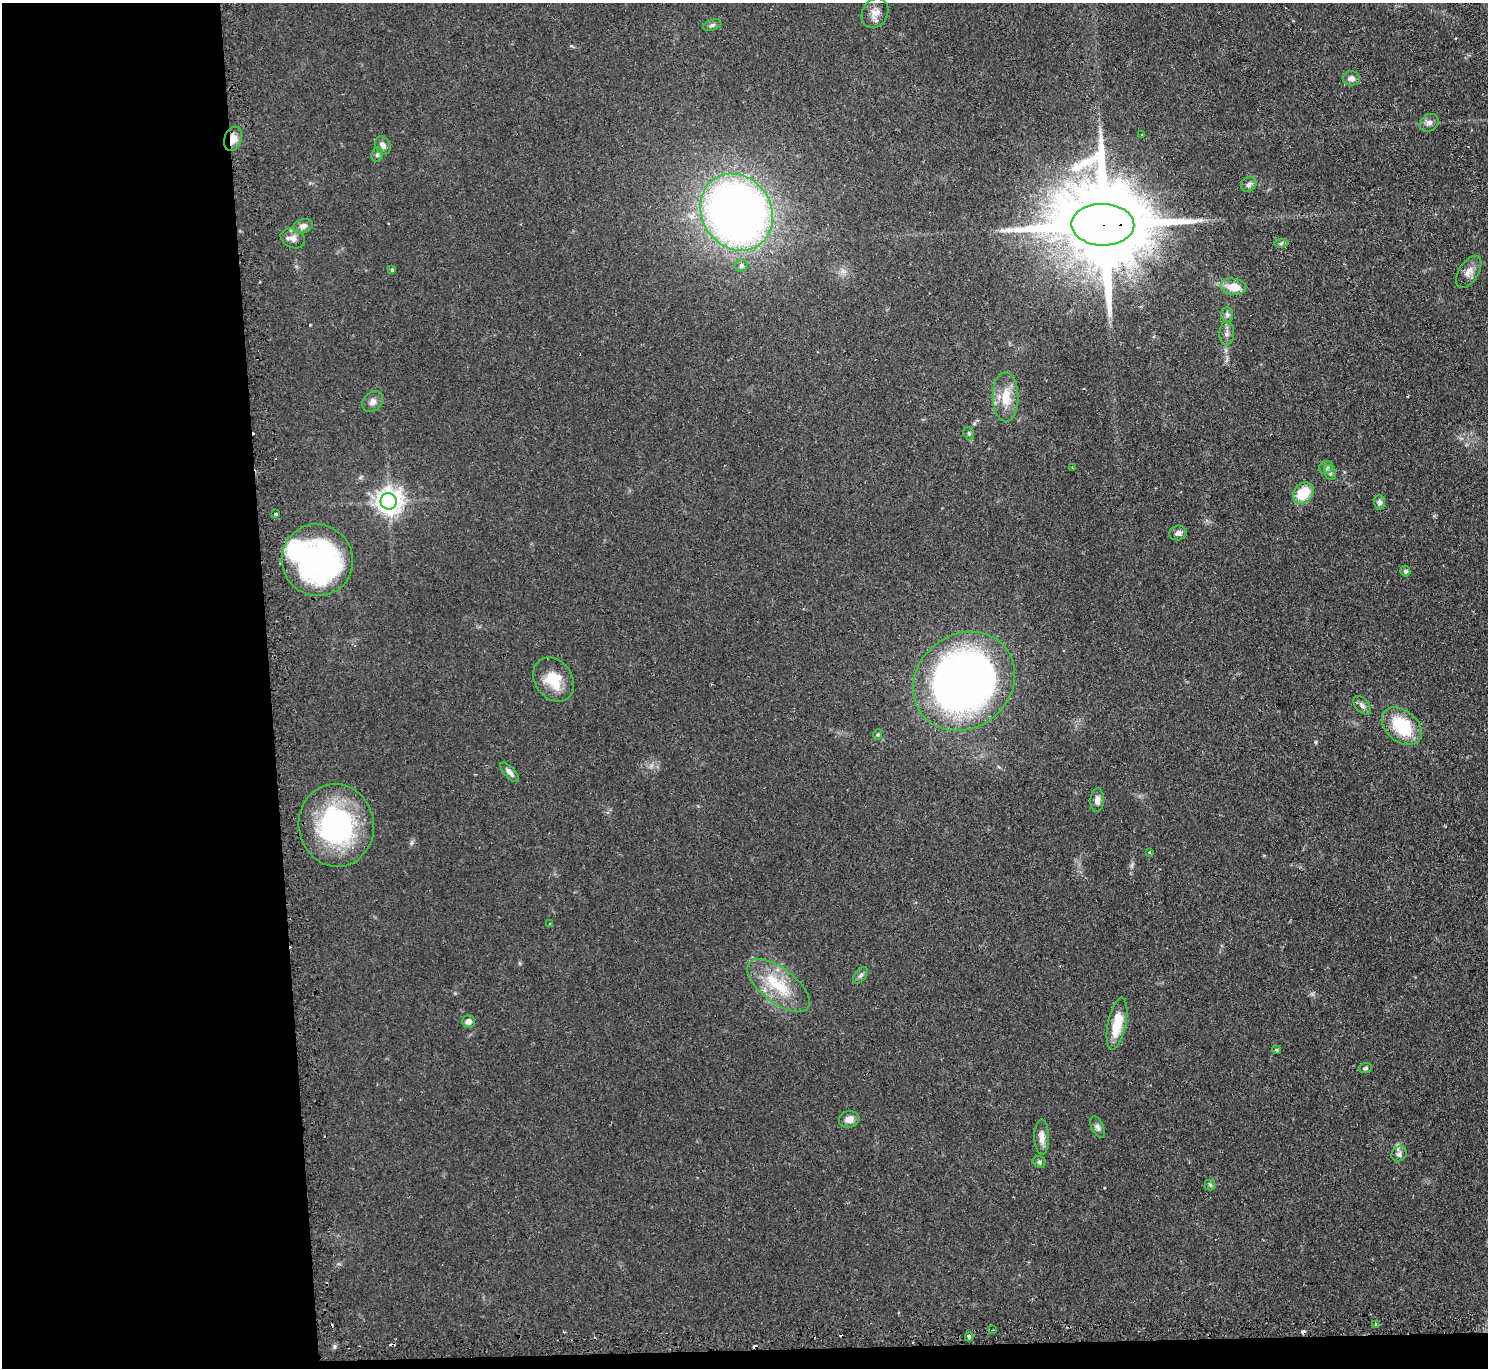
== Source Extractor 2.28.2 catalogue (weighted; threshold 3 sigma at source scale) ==
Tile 7 of 3 x 3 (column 1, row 3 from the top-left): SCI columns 27-1512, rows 145-1510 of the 4510 x 4473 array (HDU 1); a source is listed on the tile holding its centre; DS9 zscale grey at full resolution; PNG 1490 x 1370 px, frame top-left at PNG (2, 3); each listed source drawn as its Kron ellipse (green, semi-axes under 4 px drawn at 4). Shown black and unused: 19% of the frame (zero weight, under 2 of 3 exposures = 4% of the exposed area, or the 3 px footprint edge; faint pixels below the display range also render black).
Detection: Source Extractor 2.28.2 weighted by HDU 2 'WHT'; one run over the whole footprint, this tile lists its part. Background 0.054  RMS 0.0061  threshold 0.0275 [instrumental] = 3 sigma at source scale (4.5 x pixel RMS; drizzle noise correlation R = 1.50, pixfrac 1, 0.05/0.05 arcsec/px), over >= 5 px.
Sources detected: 67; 1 inside a brighter object's white glare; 7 cosmic-ray / hot-pixel residue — neither listed nor drawn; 1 inside a brighter listed object's ellipse — not listed separately; the other 58 listed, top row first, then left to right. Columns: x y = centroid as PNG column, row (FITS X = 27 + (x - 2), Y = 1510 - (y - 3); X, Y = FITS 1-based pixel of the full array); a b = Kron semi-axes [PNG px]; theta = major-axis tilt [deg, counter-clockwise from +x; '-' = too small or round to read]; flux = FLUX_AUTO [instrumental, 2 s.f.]
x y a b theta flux
875 13 15 12 61 5.6
712 25 9 5 19 1.6
1351 78 8 7 - 3
1429 123 10 8 34 2.8
1142 134 3 2 - 0.53
233 139 12 8 71 6.4
383 145 9 7 -64 2.9
377 154 7 5 71 1.3
1249 184 8 7 - 2.2
737 212 40 34 -56 460
1103 225 31 21 -1 14000
303 226 10 6 15 3
293 238 12 9 -23 3.9
1281 244 6 4 0 1.1
741 265 6 6 - 1.5
392 269 4 3 - 2.3
1469 272 18 9 58 5
1233 287 13 8 -9 9.5
1227 315 7 6 - 1.6
1227 333 12 7 87 2.9
1006 397 24 13 -89 13
373 402 12 9 46 3.3
969 433 7 5 -67 1.1
1326 467 7 6 - 1.5
1072 468 3 2 - 0.75
1330 473 8 5 -71 1.5
1303 493 12 9 48 17
389 501 8 8 - 600
1379 502 7 5 -84 2
276 514 3 3 - 2.3
1178 533 9 7 12 2.5
317 560 36 35 - 130
1405 571 5 5 - 1.5
554 680 23 18 -53 17
964 681 54 47 39 370
1362 705 11 6 -47 2.3
1402 726 23 15 -41 29
878 734 5 3 - 0.71
510 772 12 5 -47 2.7
1097 800 12 7 89 3.4
336 825 41 37 -81 100
1149 852 3 3 - 0.65
550 924 4 3 - 0.61
860 975 9 5 52 1.7
779 986 37 17 -38 26
468 1022 6 6 - 3.2
1117 1024 26 9 79 16
1276 1050 4 3 - 1
1365 1068 6 5 - 1.2
849 1119 10 8 8 4.1
1098 1127 11 6 -63 2.1
1042 1137 17 7 -89 4.3
1399 1154 8 7 - 2.1
1039 1162 7 5 -23 1.4
1210 1185 5 5 - 1.1
1375 1324 4 3 - 0.7
993 1330 3 3 - 0.7
969 1337 4 3 - 1.9
Overlapping masked pixels (flux is a lower limit): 2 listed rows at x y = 233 139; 1103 225